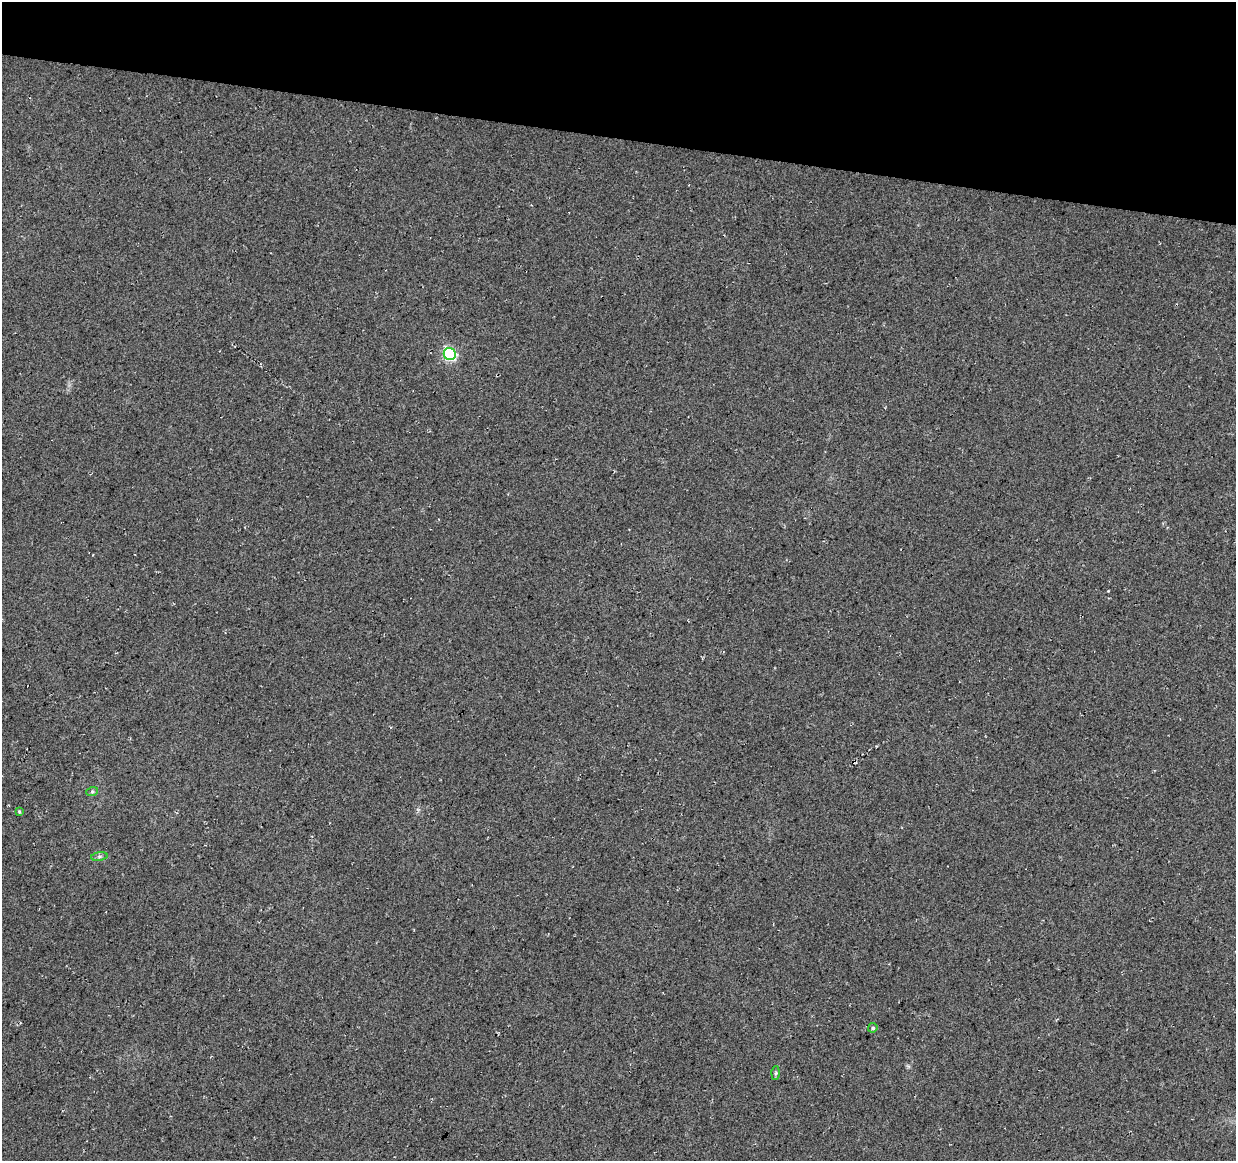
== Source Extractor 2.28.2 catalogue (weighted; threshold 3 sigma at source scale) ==
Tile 2 of 4 x 4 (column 2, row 1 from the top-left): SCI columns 1235-2468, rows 3704-4862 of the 4944 x 5147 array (HDU 1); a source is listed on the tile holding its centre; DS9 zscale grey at full resolution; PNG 1238 x 1163 px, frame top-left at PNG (2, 2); each listed source drawn as its Kron ellipse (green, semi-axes under 4 px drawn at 4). Shown black and unused: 12% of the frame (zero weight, under 3 of 4 exposures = <1% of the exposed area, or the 3 px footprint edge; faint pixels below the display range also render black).
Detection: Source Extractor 2.28.2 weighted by HDU 2 'WHT'; one run over the whole footprint, this tile lists its part. Background 0.0376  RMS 0.01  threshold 0.0463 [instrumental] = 3 sigma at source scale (4.5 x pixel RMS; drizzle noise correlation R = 1.50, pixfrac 1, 0.0396/0.0396 arcsec/px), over >= 5 px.
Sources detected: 6; all 6 listed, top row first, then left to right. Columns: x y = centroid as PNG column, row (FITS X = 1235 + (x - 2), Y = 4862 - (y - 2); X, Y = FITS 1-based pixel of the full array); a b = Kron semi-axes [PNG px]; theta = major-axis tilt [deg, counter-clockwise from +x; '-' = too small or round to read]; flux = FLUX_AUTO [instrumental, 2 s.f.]
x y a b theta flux
450 354 6 6 - 130
92 792 6 4 19 1.4
19 812 4 3 - 1.2
99 856 8 4 9 2.1
873 1028 5 4 - 1.7
776 1073 6 4 88 1.7